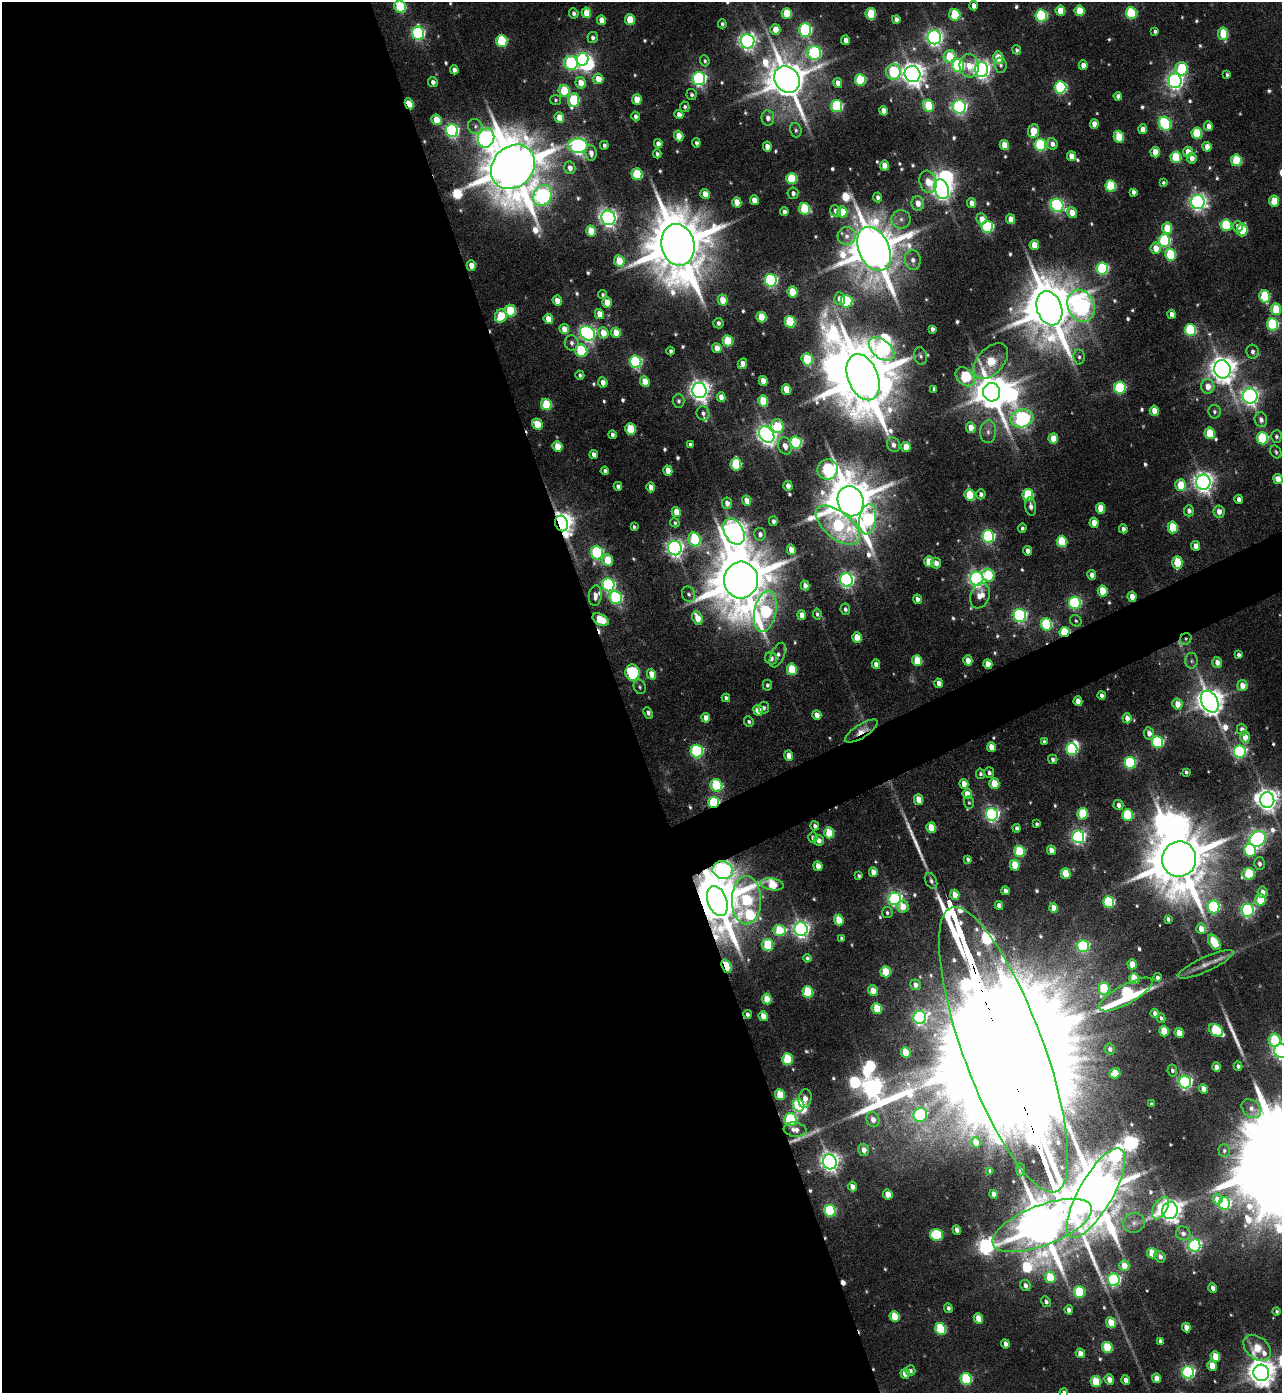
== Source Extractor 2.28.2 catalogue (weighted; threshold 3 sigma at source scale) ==
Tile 9 of 4 x 4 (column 1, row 3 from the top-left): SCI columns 283-1562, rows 1392-2782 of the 5551 x 5564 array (HDU 1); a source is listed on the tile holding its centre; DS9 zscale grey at full resolution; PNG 1284 x 1395 px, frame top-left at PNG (2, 2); each listed source drawn as its Kron ellipse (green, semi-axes under 4 px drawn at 4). Shown black and unused: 51% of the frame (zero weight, under 3 of 6 exposures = <1% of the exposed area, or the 3 px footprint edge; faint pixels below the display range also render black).
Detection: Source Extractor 2.28.2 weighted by HDU 2 'WHT'; one run over the whole footprint, this tile lists its part. Background 0.0674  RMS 0.0082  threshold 0.0336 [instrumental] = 3 sigma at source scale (4.09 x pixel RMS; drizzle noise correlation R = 1.36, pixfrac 0.8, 0.05/0.05 arcsec/px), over >= 5 px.
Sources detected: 647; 17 too faint to see at this stretch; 16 inside a brighter object's white glare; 5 cosmic-ray / hot-pixel residue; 3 long thin detections or spike segments (spike, bleed or trail) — neither listed nor drawn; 10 inside a brighter listed object's ellipse — not listed separately; of the other 596, all 500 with FLUX_AUTO >= 1.55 (the completeness limit of this list) listed and drawn (96 fainter detections not listed), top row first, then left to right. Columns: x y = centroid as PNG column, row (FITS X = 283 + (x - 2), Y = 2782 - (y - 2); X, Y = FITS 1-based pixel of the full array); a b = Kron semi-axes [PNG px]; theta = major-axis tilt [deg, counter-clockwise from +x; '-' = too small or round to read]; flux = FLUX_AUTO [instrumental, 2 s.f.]
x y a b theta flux
974 6 4 4 - 6.2
400 7 6 5 - 57
1060 11 5 5 - 17
1079 11 5 5 - 26
574 13 5 4 - 2.8
586 13 5 4 - 17
787 13 5 5 - 31
1131 13 6 5 - 75
871 14 6 5 - 40
955 15 6 5 - 52
1041 15 6 5 - 100
630 19 5 5 - 24
896 19 4 4 - 4.7
601 20 5 4 - 8.5
722 24 4 4 - 1.9
775 29 5 5 - 12
805 30 7 6 - 150
1155 31 4 4 - 2.3
418 33 6 6 - 160
1223 34 6 5 - 34
934 37 7 6 - 350
593 38 5 5 - 2.8
846 40 5 4 - 6.4
502 41 6 5 - 63
747 41 7 7 - 390
1017 50 5 4 - 2.2
814 53 7 6 - 140
950 56 6 6 - 30
998 58 6 5 - 19
583 59 6 5 - 220
705 61 5 4 - 1.7
571 63 7 6 - 120
958 65 6 6 - 110
1001 65 7 6 - 2.4
1083 65 5 4 - 6.6
969 66 12 9 -82 13
981 69 7 6 - 450
1181 69 7 6 - 64
454 70 4 4 - 3.8
893 72 8 7 - 70
912 74 8 7 - 830
1227 75 4 3 - 1.7
598 79 5 5 - 15
699 79 6 6 - 250
787 79 14 12 -53 3100
860 80 6 5 - 60
1175 81 7 6 - 360
433 82 5 4 - 3.7
581 83 5 5 - 12
838 83 5 4 - 7
1060 87 6 6 - 130
564 91 6 5 - 40
691 95 5 5 - 2
1118 96 4 4 - 3.2
637 99 5 4 - 17
555 100 5 5 - 1.6
574 100 7 5 83 61
409 104 5 4 - 26
837 106 6 5 - 91
928 106 6 5 - 32
685 107 5 4 - 2
959 107 6 6 - 240
883 111 5 4 - 8.2
679 114 4 4 - 5.3
636 116 5 4 - 3.1
559 118 5 5 - 14
768 118 8 6 -82 5.2
436 120 5 5 - 18
1094 124 5 4 - 7.9
1165 124 7 6 - 110
475 126 8 7 - 2.6
1209 126 5 4 - 6.4
1143 129 5 4 - 7.2
452 130 6 6 - 180
796 130 7 5 -73 1.9
1033 131 7 5 84 17
1197 133 6 5 - 41
679 136 5 4 - 13
1119 137 6 5 - 32
486 138 9 8 - 470
696 143 4 4 - 2.4
658 144 4 4 - 5.4
1052 144 5 5 - 4.7
604 145 4 4 - 2.5
1004 145 5 4 - 15
1040 145 6 6 - 120
578 146 10 7 1 320
767 146 5 4 - 6.6
1207 147 5 4 - 7.2
1155 152 5 4 - 16
1188 152 5 5 - 11
591 153 8 5 -82 5.3
657 154 4 4 - 2.5
1071 156 5 4 - 10
1176 157 6 5 - 44
1192 158 5 5 - 6.7
1236 160 6 5 - 52
885 166 5 4 - 11
513 167 24 20 46 7500
570 168 6 5 - 6
637 174 6 5 - 52
792 179 5 5 - 51
928 182 11 8 -71 18
1163 182 4 4 - 1.6
1111 186 6 5 - 61
942 189 10 7 -70 600
1133 192 4 4 - 3.4
793 193 6 5 - 3.3
705 194 5 4 - 11
543 196 11 8 64 240
878 197 5 4 - 3.3
754 200 5 4 - 11
1274 201 5 5 - 22
737 202 5 4 - 14
1198 202 7 7 - 390
918 203 7 6 - 8.5
972 203 5 4 - 7.5
1057 205 7 6 - 180
804 209 6 5 - 59
835 211 5 5 - 4.3
784 212 4 4 - 3.4
842 212 5 5 - 18
1072 213 5 5 - 13
608 218 7 7 - 400
901 219 9 9 - 5.3
982 219 6 5 - 7.9
1011 219 5 4 - 11
1226 225 6 5 - 66
1238 226 6 5 - 3.7
987 227 6 5 - 120
1167 228 6 5 - 24
1242 230 6 5 - 31
591 231 5 5 - 19
847 236 9 9 - 6.3
1164 241 6 6 - 100
678 245 21 16 -77 8000
1034 245 5 4 - 14
1156 248 5 5 - 12
874 249 23 15 -66 4900
1170 254 6 5 - 54
913 260 10 8 -84 5.1
619 261 6 5 - 21
471 265 5 4 - 10
1102 269 6 6 - 110
771 280 6 6 - 170
793 292 5 5 - 27
603 295 4 4 - 1.6
1265 296 6 5 - 50
840 299 6 5 - 7.3
723 300 5 5 - 16
557 301 5 4 - 9.8
846 301 6 6 - 82
607 302 5 4 - 15
1081 306 17 13 -66 420
1049 308 17 12 -72 4900
1276 309 6 5 - 31
510 310 6 5 - 44
599 314 5 4 - 10
1172 314 4 4 - 6.3
501 316 7 5 62 35
761 317 5 5 - 25
548 319 5 4 - 14
790 322 6 5 - 60
718 323 5 5 - 2.9
1273 324 6 5 - 89
564 329 5 4 - 9.1
932 329 4 4 - 3.1
1190 330 6 5 - 90
587 333 8 6 -42 300
603 333 6 5 - 13
616 333 5 4 - 14
728 341 5 5 - 40
572 343 7 6 - 3.3
717 348 5 4 - 8.9
882 349 15 9 -40 180
581 351 6 6 - 73
670 351 4 3 - 2
1253 352 7 6 - 3.5
920 356 9 6 -75 2.3
1079 357 7 5 -81 2.3
807 359 6 5 - 46
991 361 21 13 47 43
636 362 6 6 - 150
742 364 6 4 63 7.3
1222 369 9 8 - 1100
580 375 5 4 - 2.2
863 377 24 15 -68 7700
965 377 11 8 -45 81
645 381 5 4 - 14
763 381 5 4 - 11
603 382 5 4 - 6.2
1208 386 7 6 - 9
1120 388 6 6 - 98
786 389 5 4 - 17
934 389 4 4 - 1.9
699 390 7 7 - 620
992 392 9 8 - 2300
1250 396 7 7 - 440
721 397 5 4 - 6.9
679 401 7 6 - 2
763 401 6 5 - 30
546 404 6 5 - 46
1154 411 5 4 - 11
1214 412 7 6 - 2.2
703 413 7 6 - 2.7
1022 419 11 9 12 290
1261 420 7 6 - 4.3
537 424 6 5 - 18
777 426 7 6 - 31
971 428 5 5 - 11
630 429 6 5 - 36
988 432 11 8 83 4.9
1210 433 6 5 - 35
767 434 9 6 -50 580
612 435 4 3 - 2.6
1276 436 6 5 - 2.3
1053 438 5 4 - 15
1262 438 6 5 - 76
796 442 6 6 - 120
690 445 4 4 - 2.3
893 445 7 6 - 4.2
557 446 5 5 - 16
785 446 9 6 -64 6.1
906 447 5 4 - 15
1276 452 7 5 -59 1.7
594 454 4 4 - 4.6
736 464 6 5 - 59
828 469 10 10 - 150
605 471 4 4 - 2.9
668 471 5 4 - 12
1278 479 5 4 - 11
1203 482 7 7 - 590
1181 485 6 5 - 26
618 486 4 4 - 2.9
788 486 5 4 - 4.8
651 487 5 4 - 7.5
981 494 5 4 - 3.2
970 495 6 5 - 36
1028 495 6 5 - 59
1239 499 4 4 - 4.2
747 501 5 4 - 9.4
851 501 15 13 -73 5100
727 503 6 5 - 5.3
1031 506 9 5 -81 4.3
1100 508 5 4 - 19
1189 511 6 5 - 3.8
676 512 5 4 - 12
1219 512 6 5 - 7.2
868 519 15 8 81 110
773 521 4 4 - 3.1
561 523 8 6 -67 850
675 523 5 4 - 1.6
1094 523 5 4 - 12
838 525 26 13 -39 90
634 527 4 3 - 1.9
1173 527 6 5 - 38
1022 528 5 4 - 2
1123 529 4 4 - 3.4
734 531 14 9 -61 830
760 534 6 5 - 4
988 536 6 6 - 160
695 539 7 6 - 68
1062 541 6 5 - 46
1195 546 5 4 - 6.8
675 548 7 6 - 390
791 550 5 4 - 12
1028 551 5 4 - 5.5
597 553 7 6 - 120
608 560 6 5 - 20
929 562 5 5 - 23
1177 562 6 5 - 37
936 563 5 5 - 5.5
988 575 6 6 - 35
1092 575 5 4 - 5.5
977 579 7 6 - 370
741 580 18 17 - 6700
846 580 6 6 - 280
608 585 6 6 - 180
805 585 5 4 - 5.5
1103 591 5 5 - 23
689 594 8 6 -69 2.6
595 596 10 6 85 5.3
980 596 13 9 70 11
1132 597 5 4 - 8.7
616 598 7 6 - 110
917 599 5 4 - 4.7
1075 603 6 6 - 150
845 609 6 5 - 2.5
765 611 21 11 77 96
817 614 5 4 - 1.9
801 615 5 4 - 6.8
1020 615 6 6 - 200
697 618 7 5 -68 15
601 620 9 5 -28 28
1076 621 6 5 - 1.6
1046 624 6 5 - 81
1065 632 5 5 - 64
857 638 5 5 - 19
1186 639 6 5 - 1.6
778 655 13 6 65 4.1
1239 655 4 4 - 2.6
771 658 6 6 - 4.2
917 660 5 5 - 26
968 660 5 4 - 8.4
1191 661 8 6 90 2.4
1217 662 5 5 - 7
876 664 5 4 - 5.8
988 664 5 4 - 11
792 669 6 5 - 36
633 673 8 7 - 90
651 674 5 4 - 11
939 683 5 4 - 5.6
767 685 5 4 - 2.1
1242 686 5 5 - 9.4
640 687 7 6 - 1.7
1102 695 4 4 - 2.9
726 698 4 4 - 2.7
1078 701 5 4 - 8.8
1210 702 12 8 -61 1200
1177 704 5 5 - 12
764 708 6 5 - 2.4
758 710 5 5 - 12
648 713 6 4 -63 3.3
817 715 5 4 - 8.1
706 718 5 4 - 7.1
1127 718 5 4 - 6.3
749 722 5 4 - 2.1
1242 730 6 5 - 4.6
861 731 19 6 32 13
1149 733 6 5 - 5.6
1245 737 6 5 - 12
1044 742 4 4 - 2.7
1157 742 6 5 - 110
991 747 5 4 - 12
1072 749 6 5 - 120
697 751 6 6 - 140
1240 751 6 6 - 180
789 756 5 4 - 8.8
1053 759 5 4 - 2.7
1130 763 6 5 - 100
1186 772 4 3 - 1.7
989 773 5 5 - 2.7
980 774 5 4 - 1.9
964 784 5 4 - 11
994 784 5 5 - 25
716 785 6 6 - 67
967 794 5 4 - 13
919 800 5 4 - 16
1267 800 8 7 - 670
714 802 5 5 - 92
969 803 6 5 - 1.5
1118 805 5 5 - 4
992 814 6 6 - 260
1082 814 6 5 - 42
1128 815 5 5 - 61
1037 824 4 3 - 1.9
815 826 4 4 - 3.2
931 828 5 5 - 24
1016 828 4 3 - 2.4
829 833 5 5 - 31
1078 837 6 6 - 260
813 838 5 4 - 2.6
1257 839 8 7 - 320
819 841 5 5 - 4.1
1051 850 5 4 - 8.8
1250 850 6 6 - 95
1020 851 6 5 - 66
968 859 4 3 - 2
1179 859 18 17 - 7100
1259 864 6 5 - 3.5
1015 865 5 5 - 24
818 866 5 4 - 9
723 870 10 8 -16 290
873 872 5 4 - 7.8
1066 873 5 5 - 27
1249 874 6 5 - 51
859 876 3 3 - 1.6
931 881 8 5 -65 2.5
772 884 12 6 -8 41
1005 891 4 4 - 4.6
1262 892 6 5 - 7
955 895 5 4 - 11
895 899 6 6 - 260
746 900 24 14 90 82
1260 900 5 5 - 34
717 901 15 9 -69 6000
1109 902 6 5 - 85
999 905 4 4 - 5
903 907 6 5 - 12
1213 907 6 6 - 120
1053 908 5 4 - 12
1247 910 6 6 - 200
887 913 5 5 - 1.9
1168 919 4 4 - 2.4
839 920 5 4 - 23
801 929 7 6 - 370
1201 929 5 5 - 11
779 930 6 5 - 40
841 938 4 3 - 1.8
1214 942 9 5 -57 40
768 945 6 5 - 42
1083 946 6 5 - 120
807 958 4 4 - 1.9
1132 964 5 4 - 13
1206 964 30 7 24 8.4
726 966 7 4 -70 56
886 972 5 5 - 35
1157 977 4 3 - 2.9
1134 979 5 5 - 28
915 985 5 5 - 5.4
1104 989 6 5 - 48
873 991 5 5 - 10
808 992 5 5 - 56
1126 994 30 9 29 140
767 999 5 4 - 20
877 1008 5 5 - 27
1155 1013 4 4 - 4.7
747 1014 4 4 - 2.7
763 1016 5 4 - 12
920 1017 6 6 - 230
1161 1018 5 4 - 1.8
1216 1030 8 5 -35 66
1164 1031 5 5 - 25
1179 1033 5 4 - 15
1275 1040 6 6 - 49
1110 1049 5 5 - 3.5
1004 1050 151 40 -70 160000
1281 1051 7 6 - 380
906 1052 5 4 - 27
787 1059 6 5 - 47
1238 1066 4 4 - 2.5
1216 1067 5 4 - 7.3
1172 1070 6 5 - 2.2
1115 1073 5 5 - 14
1185 1082 6 6 - 240
1203 1089 5 4 - 8.4
780 1095 5 5 - 30
805 1098 9 6 80 7.5
1151 1104 4 3 - 1.6
799 1105 6 5 - 100
1251 1109 11 8 -42 5.3
920 1115 7 6 - 140
791 1120 6 6 - 120
873 1120 7 6 - 6.8
795 1130 11 7 -8 6
976 1142 5 4 - 11
864 1150 6 5 - 6.6
1224 1151 6 6 - 1.6
830 1162 7 7 - 510
1020 1170 6 4 -89 1.8
990 1171 4 3 - 1.6
852 1186 5 4 - 5.9
1096 1193 50 17 60 7200
888 1194 5 4 - 15
993 1194 4 4 - 6.5
1217 1199 5 5 - 6.8
1224 1203 6 6 - 130
1160 1208 12 6 60 21
830 1211 6 5 - 91
1170 1211 8 8 - 650
1134 1223 11 10 - 4.8
1042 1225 53 20 21 5300
957 1230 5 4 - 4.6
1183 1233 7 7 - 3.6
936 1235 6 6 - 70
1194 1245 6 6 - 180
1152 1253 5 5 - 23
1160 1257 6 5 - 3.7
1124 1266 5 5 - 13
1050 1277 6 5 - 34
1114 1280 6 6 - 200
1025 1285 5 5 - 4.3
1213 1288 5 4 - 4.8
1079 1292 6 5 - 66
1046 1302 5 4 - 2.6
948 1308 5 4 - 2.6
1069 1310 4 4 - 4.6
1277 1311 4 4 - 1.6
895 1317 5 5 - 26
978 1319 5 4 - 16
1111 1323 5 5 - 20
1186 1327 5 4 - 8.3
941 1329 6 5 - 67
1160 1341 4 3 - 3
1005 1344 4 4 - 4.6
1107 1347 5 5 - 49
1257 1348 15 11 -40 30
1080 1353 5 4 - 8.1
1215 1356 5 4 - 16
1212 1366 5 5 - 14
910 1371 5 5 - 2.5
1188 1372 6 6 - 190
1261 1373 8 8 - 1200
905 1374 5 4 - 10
1156 1378 5 4 - 11
966 1379 6 5 - 74
1109 1379 5 4 - 8
1126 1380 5 4 - 5.5
1096 1382 5 5 - 37
1064 1392 4 4 - 2.5
Overlapping masked pixels (flux is a lower limit): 14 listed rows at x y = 409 104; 513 167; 561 523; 1132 597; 601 620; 1065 632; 1186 639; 861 731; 714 802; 723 870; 717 901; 726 966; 1004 1050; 1042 1225
Isophote crosses this tile's border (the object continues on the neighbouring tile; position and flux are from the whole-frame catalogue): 5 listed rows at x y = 400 7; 1274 201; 1281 1051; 1261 1373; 1064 1392